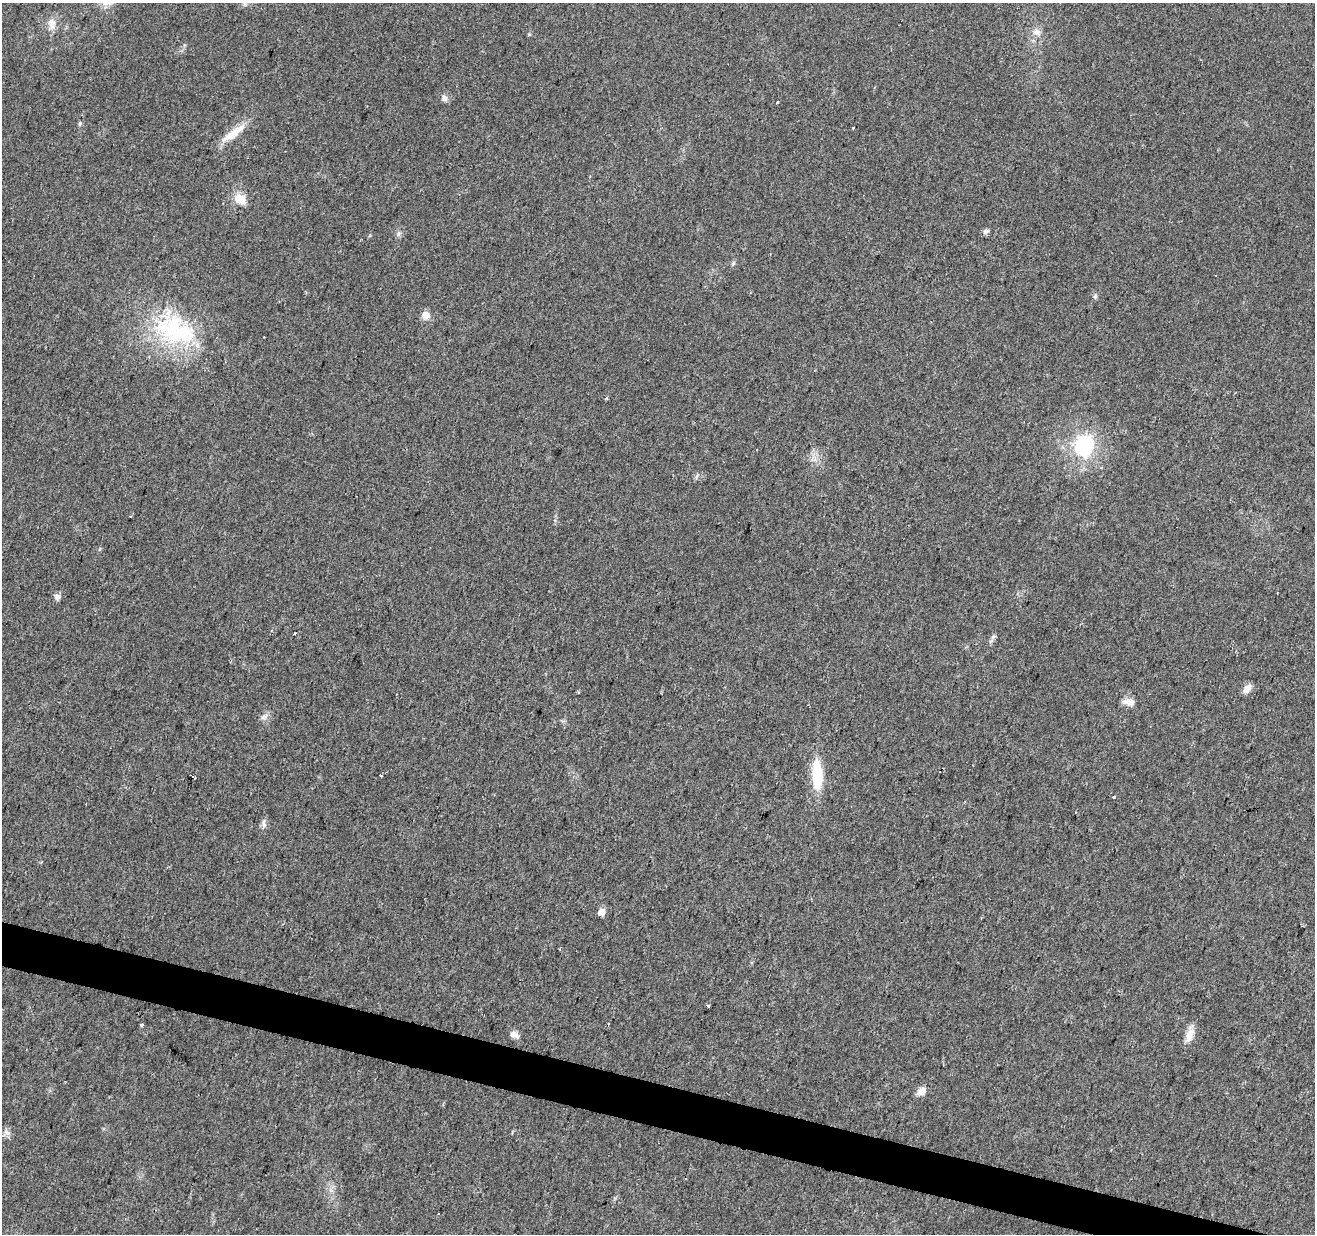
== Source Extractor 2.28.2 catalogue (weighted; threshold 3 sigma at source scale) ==
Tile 6 of 4 x 4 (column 2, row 2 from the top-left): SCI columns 1316-2628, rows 2744-3975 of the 5253 x 5423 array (HDU 1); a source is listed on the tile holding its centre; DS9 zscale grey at full resolution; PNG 1317 x 1236 px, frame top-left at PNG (2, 3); no overlay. Shown black and unused: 3% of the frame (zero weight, under 2 of 3 exposures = <1% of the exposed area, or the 3 px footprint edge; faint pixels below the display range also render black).
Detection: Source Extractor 2.28.2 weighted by HDU 2 'WHT'; one run over the whole footprint, this tile lists its part. Background 0.0431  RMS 0.0057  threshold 0.0255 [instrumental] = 3 sigma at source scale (4.5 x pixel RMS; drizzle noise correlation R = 1.50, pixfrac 1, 0.0396/0.0396 arcsec/px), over >= 5 px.
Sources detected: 34; all 34 listed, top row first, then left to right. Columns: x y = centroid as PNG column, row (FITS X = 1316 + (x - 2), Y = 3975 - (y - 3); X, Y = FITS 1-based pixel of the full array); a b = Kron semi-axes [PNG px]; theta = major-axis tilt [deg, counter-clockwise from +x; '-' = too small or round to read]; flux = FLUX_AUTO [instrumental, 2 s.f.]
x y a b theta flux
52 24 18 9 -89 4.8
1036 32 11 8 -34 3.1
444 98 8 8 - 2.2
778 102 3 3 - 2.6
80 124 7 4 71 0.87
853 128 3 2 - 1.1
233 133 36 9 36 11
240 199 17 13 -28 7.7
986 231 8 6 25 1.7
398 233 8 6 57 1.5
733 263 6 4 45 0.93
1095 296 7 5 -89 1.2
426 315 11 10 - 4
183 332 82 36 -13 69
606 398 3 3 - 0.88
1084 445 8 7 - 140
697 476 7 4 70 1
57 597 9 7 -2 2.1
295 633 3 3 - 1.4
993 637 7 4 19 0.95
1247 688 13 7 48 3.5
1129 702 18 9 -13 4.3
264 717 9 7 34 2.3
817 775 31 10 -87 24
193 777 3 2 - 0.95
1113 797 3 3 - 0.76
264 824 12 6 -86 2.1
601 912 6 5 - 5.9
708 1006 3 3 - 2.2
141 1025 3 3 - 1.5
514 1035 12 7 -27 3
1190 1035 20 10 69 5.8
921 1091 12 8 34 4.2
6 1132 11 7 -51 2.3